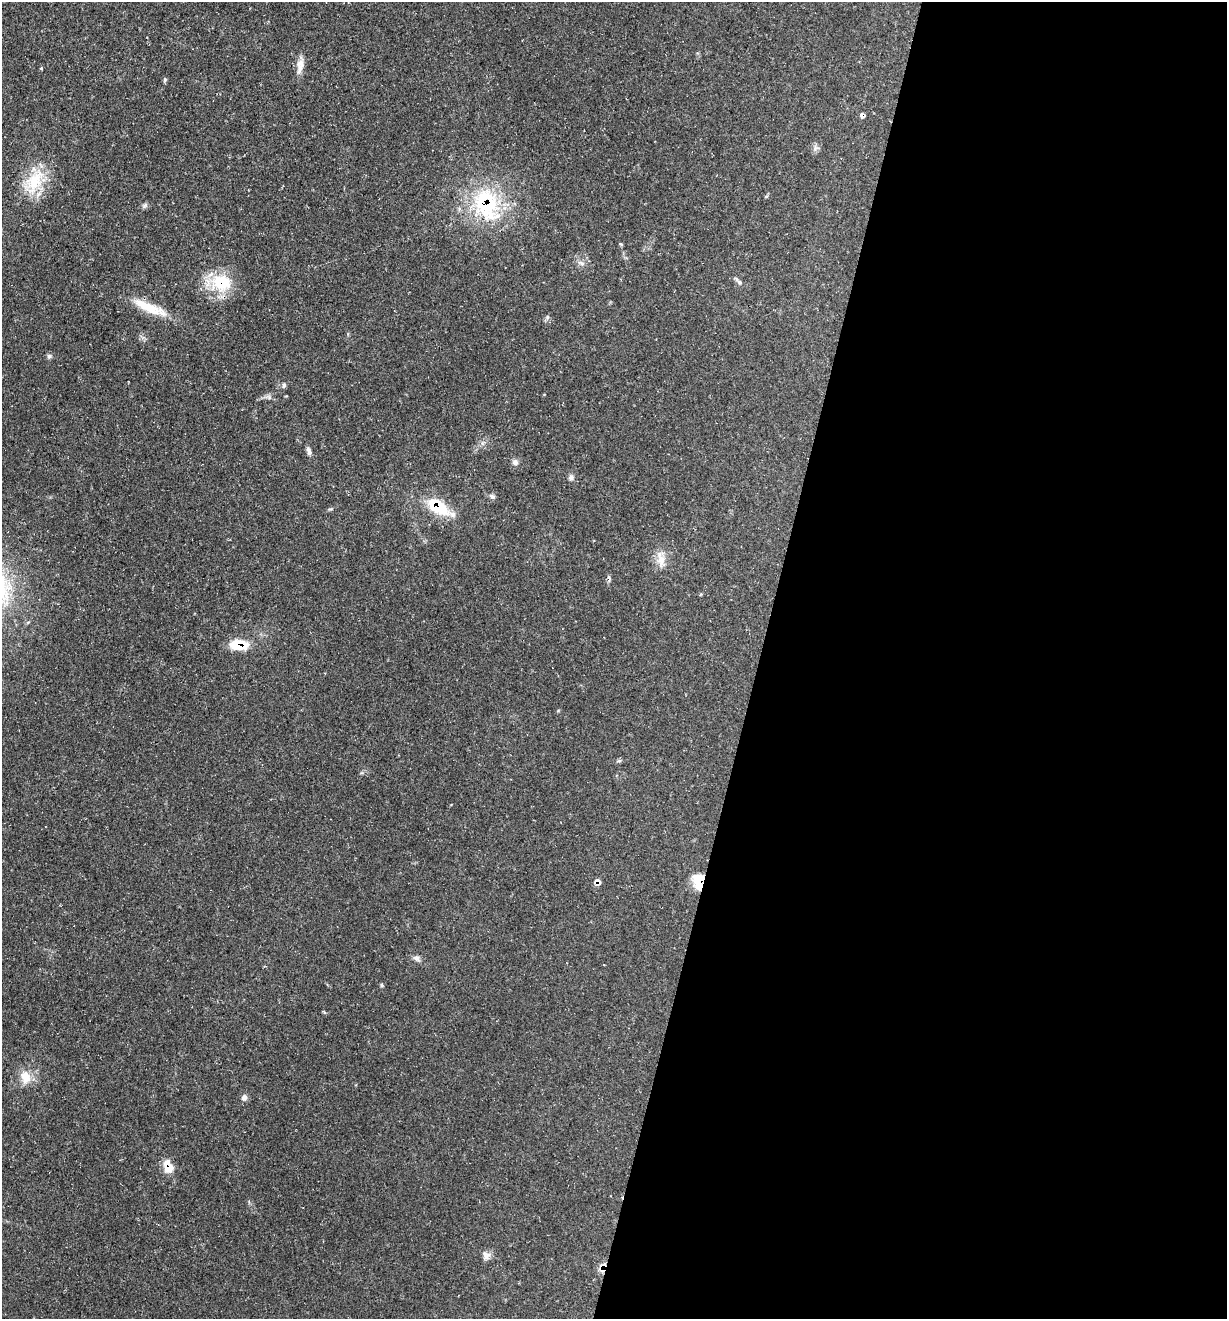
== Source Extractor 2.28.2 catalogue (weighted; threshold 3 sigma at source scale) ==
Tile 12 of 4 x 4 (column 4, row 3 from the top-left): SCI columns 3809-5033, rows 1320-2636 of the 5290 x 5272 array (HDU 1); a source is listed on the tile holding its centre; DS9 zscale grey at full resolution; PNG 1229 x 1321 px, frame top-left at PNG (2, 2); no overlay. Shown black and unused: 38% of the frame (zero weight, under 3 of 4 exposures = <1% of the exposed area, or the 3 px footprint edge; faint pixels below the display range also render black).
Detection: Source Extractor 2.28.2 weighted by HDU 2 'WHT'; one run over the whole footprint, this tile lists its part. Background 0.163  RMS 0.0072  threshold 0.0326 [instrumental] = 3 sigma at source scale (4.5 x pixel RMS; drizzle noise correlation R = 1.50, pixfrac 1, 0.05/0.05 arcsec/px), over >= 5 px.
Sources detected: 37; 1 cosmic-ray / hot-pixel residue — not listed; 3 inside a brighter listed object's ellipse — not listed separately; the other 33 listed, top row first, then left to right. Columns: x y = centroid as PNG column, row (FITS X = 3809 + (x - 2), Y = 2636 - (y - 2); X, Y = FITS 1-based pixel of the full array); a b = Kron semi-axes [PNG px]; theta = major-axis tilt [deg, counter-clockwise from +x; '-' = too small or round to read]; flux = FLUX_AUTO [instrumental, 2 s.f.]
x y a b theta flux
300 65 24 8 81 6.2
41 68 4 4 - 0.72
165 79 6 5 - 1.2
815 148 10 4 -85 1.7
34 182 39 20 56 28
486 204 43 28 -68 66
145 206 8 5 46 1.6
621 244 5 3 - 0.77
581 263 11 5 -18 2.5
739 282 14 5 -47 2.4
221 283 29 22 -3 30
148 307 44 12 -25 20
547 317 6 5 - 1.3
49 356 6 6 - 1.6
284 385 6 5 - 1.4
269 397 6 5 - 1.6
309 451 12 5 -71 2.4
515 462 8 7 - 2.6
571 478 7 7 - 2.3
492 496 9 6 -36 1.9
438 507 26 14 -34 29
661 559 23 9 -79 8
609 577 8 2 -49 1.2
700 594 4 3 - 0.87
238 645 16 12 -6 16
699 881 17 12 -87 17
597 882 8 7 - 3.6
416 958 9 7 -39 2.6
382 985 6 4 -89 0.91
25 1077 19 14 -76 11
244 1097 9 8 - 2.8
168 1168 12 11 - 9.1
486 1255 12 10 -60 3.8
Overlapping masked pixels (flux is a lower limit): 7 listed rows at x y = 486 204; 221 283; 438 507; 238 645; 699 881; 597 882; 168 1168